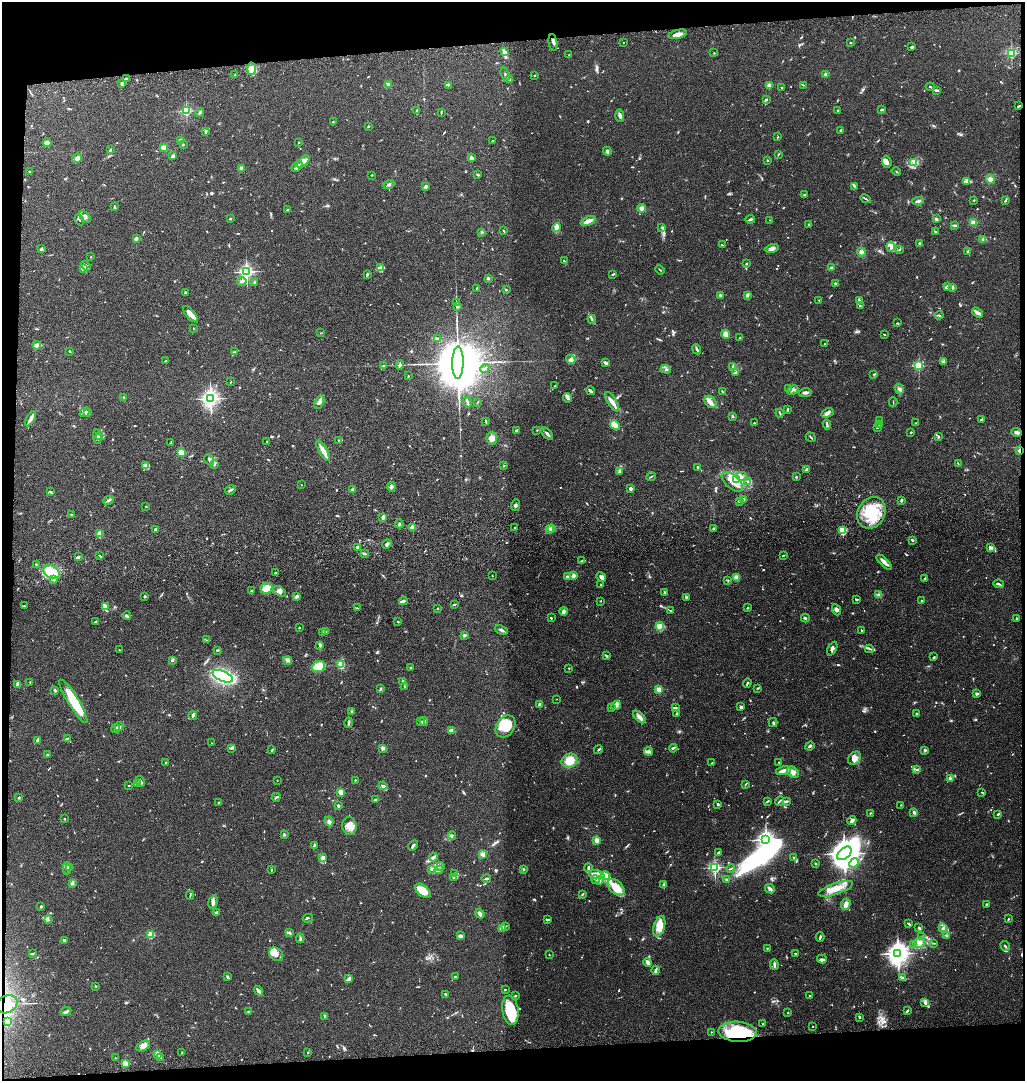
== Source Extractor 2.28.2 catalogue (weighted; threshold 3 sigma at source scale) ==
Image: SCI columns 144-4233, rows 117-4431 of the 4367 x 4546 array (HDU 1 of 3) = the unmasked area's bounding box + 8 px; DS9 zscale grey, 4 x 4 block average (1 PNG px = mean of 4 x 4 image px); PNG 1027 x 1083 px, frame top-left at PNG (2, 2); each listed source drawn as its Kron ellipse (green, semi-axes under 4 px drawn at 4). Shown black and unused: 8% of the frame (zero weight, under 3 of 4 exposures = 6% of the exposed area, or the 3 px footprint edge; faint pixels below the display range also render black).
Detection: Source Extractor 2.28.2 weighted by HDU 2 'WHT'. Background 0.0845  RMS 0.0061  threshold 0.0274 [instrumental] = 3 sigma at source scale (4.5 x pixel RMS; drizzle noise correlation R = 1.50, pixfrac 1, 0.05/0.05 arcsec/px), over >= 5 px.
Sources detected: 1047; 9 too faint to see at this stretch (4 x 4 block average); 5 inside a brighter object's white glare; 5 cosmic-ray / hot-pixel residue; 4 long thin detections or spike segments (spike, bleed or trail) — neither listed nor drawn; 29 coinciding with a brighter row at this scale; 54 inside a brighter listed object's ellipse — not listed separately; of the other 941, all 500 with FLUX_AUTO >= 2.32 (the completeness limit of this list) listed and drawn (441 fainter detections not listed), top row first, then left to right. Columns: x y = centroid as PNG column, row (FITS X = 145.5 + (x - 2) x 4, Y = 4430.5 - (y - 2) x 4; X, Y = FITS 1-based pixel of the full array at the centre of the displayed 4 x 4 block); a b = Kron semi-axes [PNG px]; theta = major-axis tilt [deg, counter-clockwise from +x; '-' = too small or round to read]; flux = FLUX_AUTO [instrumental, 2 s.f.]
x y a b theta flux
678 34 9 3 15 29
553 42 8 3 -83 12
623 42 2 2 - 4
850 43 2 2 - 7.2
912 47 3 2 - 6
505 52 3 2 - 3.8
714 53 2 2 - 3.9
1011 53 2 2 - 430
569 55 4 2 - 3.7
252 69 6 4 87 17
235 74 2 2 - 2.9
505 74 7 2 -71 5.5
825 74 3 2 - 5.8
535 75 2 2 - 2.7
126 79 4 2 - 3.3
510 79 3 2 - 4.2
122 84 2 2 - 39
389 84 4 3 - 9.3
448 85 3 2 - 3
769 85 2 2 - 91
803 85 2 2 - 2.6
782 87 2 2 - 4
930 87 4 2 - 3.7
937 90 3 2 - 4.9
766 99 4 3 - 4.1
1018 106 3 2 - 3.6
417 110 3 2 - 3.1
882 110 3 2 - 4.3
186 111 2 2 - 440
838 111 2 2 - 6.5
200 112 5 2 - 6.4
441 112 3 2 - 3.1
620 115 6 3 -88 9.3
333 122 2 2 - 3
368 126 3 2 - 2.8
840 130 2 2 - 4.1
205 131 3 2 - 6.5
778 137 2 2 - 2.9
492 140 2 2 - 2.8
181 141 2 2 - 73
47 143 4 3 - 26
299 143 2 2 - 2.5
183 145 2 2 - 3.3
164 147 3 3 - 14
110 149 3 2 - 4.7
607 151 4 3 - 7.3
778 154 3 2 - 2.8
172 156 2 2 - 38
77 158 5 4 - 20
471 158 2 2 - 64
767 160 2 2 - 11
303 162 7 3 43 48
887 162 6 5 - 14
913 162 3 2 - 6.7
297 166 6 3 46 12
241 168 2 2 - 68
29 171 2 2 - 2.5
896 171 5 2 - 2.9
372 175 2 2 - 3
478 175 3 2 - 4.9
990 179 4 4 - 14
967 181 3 3 - 6.4
389 184 5 3 - 5.8
855 186 4 2 - 3.7
426 187 4 3 - 9
805 194 4 2 - 2.7
865 199 5 2 - 4.7
974 200 2 2 - 2.3
918 201 6 2 4 8.6
1005 201 4 2 - 5.1
115 207 3 2 - 5.3
642 208 4 4 - 13
287 209 3 2 - 3
85 217 7 4 -48 13
230 219 2 2 - 9
750 219 4 2 - 5.8
936 219 3 3 - 8.6
79 220 6 2 -58 3.1
770 220 2 2 - 4.5
588 221 8 3 21 20
973 222 4 3 - 12
809 224 2 2 - 2.7
954 225 3 2 - 5.6
557 227 4 2 - 52
662 227 3 2 - 3.9
504 231 3 2 - 2.6
482 232 2 2 - 3.2
935 232 3 2 - 3.4
136 238 2 2 - 37
983 240 4 3 - 5.1
919 243 3 2 - 5
722 245 2 2 - 3.2
891 246 5 2 - 12
772 248 6 4 16 18
41 249 4 2 - 6.3
900 249 3 2 - 3.4
968 251 2 2 - 5.3
861 252 4 3 - 12
91 257 2 2 - 2.4
564 261 3 2 - 3.5
746 264 2 2 - 3.7
86 266 5 3 - 8.8
381 268 3 2 - 4.2
831 268 3 3 - 5.4
84 269 4 2 - 4.2
660 270 5 2 - 2.4
246 272 2 2 - 1000
367 274 3 2 - 4.8
613 274 3 2 - 4.3
488 278 2 2 - 26
242 281 5 3 - 9.3
255 282 3 3 - 4.2
835 283 4 2 - 3.9
947 286 3 2 - 5.5
952 287 3 2 - 6.7
477 288 3 2 - 2.6
506 290 2 2 - 2.6
185 292 3 2 - 2.9
721 295 2 2 - 9.3
747 295 3 2 - 7.2
819 300 2 2 - 3.6
859 300 4 2 - 2.8
456 303 2 2 - 5.8
457 306 3 2 - 11
860 306 3 2 - 2.4
977 313 6 2 -34 23
191 314 10 4 -48 25
939 315 4 2 - 4.7
592 319 4 2 - 5.3
898 323 2 2 - 3.3
193 328 2 2 - 5.8
320 333 2 2 - 2.4
726 334 4 3 - 25
884 334 2 2 - 2.6
740 338 2 2 - 2.6
437 339 4 2 - 5.2
825 344 2 2 - 2.6
37 345 4 3 - 21
697 349 5 2 - 12
69 351 2 2 - 5.1
234 352 2 2 - 3.7
571 359 5 3 - 9.4
165 361 3 2 - 2.5
943 361 3 2 - 8
458 363 16 5 89 53000
606 363 4 2 - 19
400 365 4 2 - 6.9
384 366 4 2 - 3.8
919 366 2 2 - 350
733 367 3 2 - 4.3
485 368 5 2 - 4.7
666 369 5 2 - 6.4
736 372 4 2 - 3.8
874 374 2 2 - 2.4
408 376 2 2 - 4.7
231 382 2 2 - 2.6
555 386 3 2 - 2.9
788 389 2 2 - 2.4
899 389 5 3 - 10
793 390 6 2 28 5.9
590 391 4 2 - 5.7
722 391 3 2 - 2.5
805 393 6 2 6 12
124 397 3 2 - 4.3
210 398 3 2 - 1800
568 398 5 3 - 9.7
319 402 7 3 67 16
467 402 5 2 - 7.2
477 402 3 2 - 2.4
612 402 11 3 -57 28
711 402 7 5 -45 18
893 402 4 2 - 2.4
788 409 2 2 - 4.3
85 412 5 2 - 7.2
88 413 4 3 - 6.4
780 413 4 2 - 4.4
827 413 6 3 26 13
732 416 2 2 - 4.7
31 419 8 3 61 14
982 419 3 2 - 6.5
486 421 4 2 - 4.5
879 421 2 2 - 3.4
754 423 2 2 - 2.7
916 423 2 2 - 3
615 425 5 3 - 59
827 425 5 2 - 6
879 425 2 2 - 3.2
877 428 2 2 - 4.2
537 430 2 2 - 2.7
517 431 4 3 - 7.4
911 432 2 2 - 4.7
1017 432 5 2 - 15
547 434 7 2 -49 12
99 436 3 2 - 4.8
938 436 3 2 - 3.4
97 437 7 2 -84 5.5
811 437 5 2 - 2.9
492 438 6 5 - 26
267 441 2 2 - 2.5
339 441 2 2 - 4.6
171 443 4 2 - 3.6
323 451 11 4 -60 22
1019 451 2 2 - 37
181 452 2 2 - 190
209 460 6 2 -52 6.7
214 464 3 2 - 4.9
958 464 3 2 - 2.8
146 466 4 2 - 4.8
504 466 3 2 - 2.9
698 467 2 2 - 8.7
806 469 3 3 - 4.4
620 472 4 2 - 6.7
742 476 5 3 - 11
651 477 4 2 - 2.7
796 477 2 2 - 13
737 480 3 2 - 84
747 481 4 2 - 3.1
732 482 13 6 -42 51
301 485 2 2 - 3.5
391 487 5 4 - 8.7
630 488 3 2 - 10
230 490 5 2 - 6.6
353 490 2 2 - 42
51 492 4 2 - 3.5
109 500 6 2 28 7.7
744 500 2 2 - 60
901 500 3 2 - 5.1
739 501 2 2 - 3.6
515 505 6 3 70 6.4
146 506 2 2 - 5.9
871 513 16 13 62 130
71 514 3 2 - 2.9
383 518 4 2 - 8.8
399 524 4 3 - 8.9
412 528 2 2 - 110
514 528 2 2 - 2.8
552 528 2 2 - 130
155 529 2 2 - 8.6
550 529 2 2 - 5.3
714 529 2 2 - 2.4
843 531 3 2 - 130
100 534 4 3 - 21
912 540 3 2 - 3.9
387 544 5 2 - 8.4
358 547 2 2 - 45
990 548 4 3 - 9.7
364 553 3 2 - 4.7
783 555 4 2 - 2.6
100 556 3 2 - 3
78 557 3 2 - 3.6
582 561 3 2 - 5.9
884 562 9 3 -43 16
36 564 3 2 - 4.2
51 572 8 6 -32 120
275 573 2 2 - 3.4
573 575 2 2 - 65
492 576 2 2 - 3.8
567 577 3 2 - 7.7
601 577 5 3 - 14
736 577 4 4 - 12
54 579 3 2 - 5.5
925 579 3 2 - 5.9
728 581 2 2 - 2.7
999 584 5 2 - 7
601 585 2 2 - 4.5
266 588 6 5 - 42
251 591 3 2 - 3.3
279 591 7 4 -32 12
665 592 3 2 - 3.4
879 595 4 2 - 8.8
144 596 3 2 - 4.3
297 596 3 2 - 8.6
686 597 3 2 - 3.7
856 599 3 2 - 3.7
922 600 2 2 - 2.9
403 601 4 3 - 7.9
600 601 2 2 - 2.8
454 604 3 2 - 3.7
24 606 2 2 - 4.4
105 607 4 3 - 11
357 608 2 2 - 2.5
438 608 2 2 - 2.3
748 608 2 2 - 5.3
836 610 6 3 -64 8.1
563 611 4 2 - 14
670 611 2 2 - 2.9
127 616 4 2 - 6.5
551 618 2 2 - 3.3
805 618 4 2 - 5.4
1016 619 3 2 - 2.9
96 622 4 2 - 5
398 622 2 2 - 2.4
660 626 4 3 - 75
299 628 2 2 - 3.7
501 630 7 2 -22 8.2
861 630 2 2 - 2.7
326 632 2 2 - 4.5
323 633 2 2 - 9
464 635 2 2 - 36
207 640 4 2 - 3.2
320 646 3 2 - 4.7
832 649 7 3 64 9.7
869 649 4 2 - 5.6
119 650 2 2 - 2.6
217 650 4 2 - 3.5
606 656 3 2 - 4.4
934 657 3 2 - 3.1
172 660 2 2 - 5.2
288 660 4 3 - 7.3
341 664 2 2 - 150
318 667 7 5 21 59
411 668 2 2 - 4.1
569 668 2 2 - 7.5
223 676 11 5 -23 310
403 681 4 2 - 3.8
30 682 2 2 - 2.3
747 683 5 2 - 4.5
18 684 4 3 - 19
404 686 2 2 - 2.4
758 688 2 2 - 2.5
380 689 4 2 - 7.1
55 690 4 2 - 5.3
659 690 4 3 - 15
977 693 3 2 - 5.6
556 699 2 2 - 2.4
73 701 25 5 -58 170
539 704 2 2 - 38
616 706 5 3 - 12
740 706 3 3 - 5.9
611 708 3 2 - 2.9
675 708 3 2 - 3.3
352 711 2 2 - 2.5
676 714 4 2 - 4.6
917 714 2 2 - 4.3
193 715 4 2 - 6.6
639 717 8 4 -45 16
424 721 4 2 - 7.1
420 722 2 2 - 3.4
773 722 5 2 - 5
349 723 5 2 - 7.4
506 726 12 9 55 90
119 727 4 3 - 11
115 729 4 2 - 11
451 731 4 3 - 14
67 738 4 2 - 3.2
37 740 4 2 - 6.3
211 743 2 2 - 2.8
810 746 5 2 - 5.5
231 748 4 3 - 6
383 748 2 2 - 69
673 748 4 2 - 4.3
598 749 4 2 - 4.2
272 750 3 2 - 4.1
925 750 2 2 - 35
648 752 4 3 - 7.7
47 754 3 2 - 3.2
854 758 7 5 47 21
570 761 8 6 26 57
166 762 2 2 - 10
779 762 2 2 - 2.4
712 763 2 2 - 2.5
916 769 2 2 - 2.7
783 771 8 2 15 24
793 772 6 5 - 16
950 779 3 2 - 11
277 780 2 2 - 2.5
355 780 2 2 - 2.9
140 781 5 3 - 10
137 784 3 2 - 4.9
745 784 4 2 - 2.7
129 785 2 2 - 2.6
383 786 4 2 - 13
341 792 2 2 - 140
982 792 2 2 - 2.9
19 797 2 2 - 4.4
276 797 4 2 - 4.1
376 800 3 2 - 7.4
767 801 3 2 - 4.7
780 801 5 2 - 4.6
786 801 4 2 - 4.5
218 802 2 2 - 2.4
718 804 2 2 - 9
338 805 2 2 - 23
901 805 2 2 - 5.2
870 813 2 2 - 2.5
914 813 3 2 - 5.6
998 814 2 2 - 5.2
64 819 2 2 - 3.3
329 821 5 3 - 8.4
852 821 4 4 - 12
349 826 9 7 -83 29
284 834 2 2 - 7.4
452 836 4 2 - 4.4
597 840 2 2 - 110
766 840 2 2 - 1600
314 845 4 2 - 4.8
413 846 6 2 47 7.3
718 853 4 2 - 6.4
844 853 8 5 42 6400
482 854 3 3 - 6.1
433 857 4 2 - 7.4
793 857 2 2 - 3.5
322 858 4 3 - 6.8
854 863 5 3 - 21
815 864 3 2 - 2.9
70 867 3 2 - 4.2
440 867 4 2 - 4.2
715 867 2 2 - 680
67 868 6 3 -89 8.5
588 868 4 2 - 7.6
431 869 2 2 - 2.9
524 869 3 2 - 3.5
731 869 4 2 - 2.6
271 870 3 2 - 2.6
439 870 4 2 - 6.9
454 874 3 2 - 5.8
597 875 8 3 -16 39
605 876 4 3 - 24
453 877 2 2 - 2.8
486 879 5 2 - 4.5
595 879 4 2 - 5.9
726 879 2 2 - 2.6
600 881 2 2 - 3.3
72 883 3 3 - 7.6
663 885 2 2 - 2.6
616 887 10 6 -43 70
770 889 5 2 - 14
836 889 18 5 19 51
423 891 9 5 -38 60
582 894 3 2 - 3.1
190 895 4 2 - 4.3
213 902 7 4 74 11
846 904 5 4 - 13
986 904 2 2 - 3
41 906 3 2 - 3
217 912 3 2 - 5.7
480 914 5 3 - 11
308 918 5 2 - 3.3
1008 919 2 2 - 3.2
48 920 3 2 - 2.4
547 920 3 2 - 7.9
909 924 3 2 - 6.1
505 926 4 2 - 3
659 926 10 5 73 44
919 928 3 2 - 7
943 928 4 2 - 6.2
502 929 4 2 - 5.4
290 933 2 2 - 5.5
151 935 2 2 - 190
461 936 4 2 - 16
946 936 3 2 - 3.9
820 937 4 2 - 5.5
922 937 3 2 - 3.4
300 938 5 2 - 6.8
64 940 3 3 - 4.5
919 943 6 4 35 19
933 943 3 2 - 2.4
914 945 4 2 - 4.1
1005 946 5 2 - 4.7
767 948 2 2 - 2.4
795 953 2 2 - 2.8
898 953 4 3 - 3300
32 954 3 2 - 5.7
276 954 8 6 -41 27
549 955 2 2 - 2.5
822 959 5 3 - 8
648 962 4 3 - 12
774 964 5 2 - 8.6
656 970 4 2 - 8.2
227 976 2 2 - 3.4
455 977 2 2 - 3.9
903 978 4 2 - 5.8
349 979 4 3 - 7.2
95 986 2 2 - 3.2
505 990 2 2 - 4.2
258 991 5 2 - 15
445 994 3 2 - 3.9
809 995 2 2 - 5.3
515 996 3 2 - 4.2
925 1003 3 2 - 6
7 1004 11 8 25 65
510 1010 15 8 -81 120
66 1011 6 2 23 9.2
248 1011 3 2 - 3.1
907 1011 4 2 - 5.6
788 1013 2 2 - 6
325 1016 3 2 - 5.8
860 1017 2 2 - 5.9
8 1022 3 2 - 4.5
763 1024 2 2 - 3.7
813 1026 2 2 - 3.7
711 1032 2 2 - 4
737 1032 19 10 -3 220
143 1046 7 4 26 15
182 1053 3 2 - 2.6
308 1053 2 2 - 3
157 1055 4 2 - 28
161 1057 3 2 - 2.3
115 1058 2 2 - 3.6
125 1064 2 2 - 170
Overlapping masked pixels (flux is a lower limit): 5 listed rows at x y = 1018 106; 1017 432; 1019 451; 7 1004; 737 1032
Diffuse or blended objects may show on this block-average render without a row.